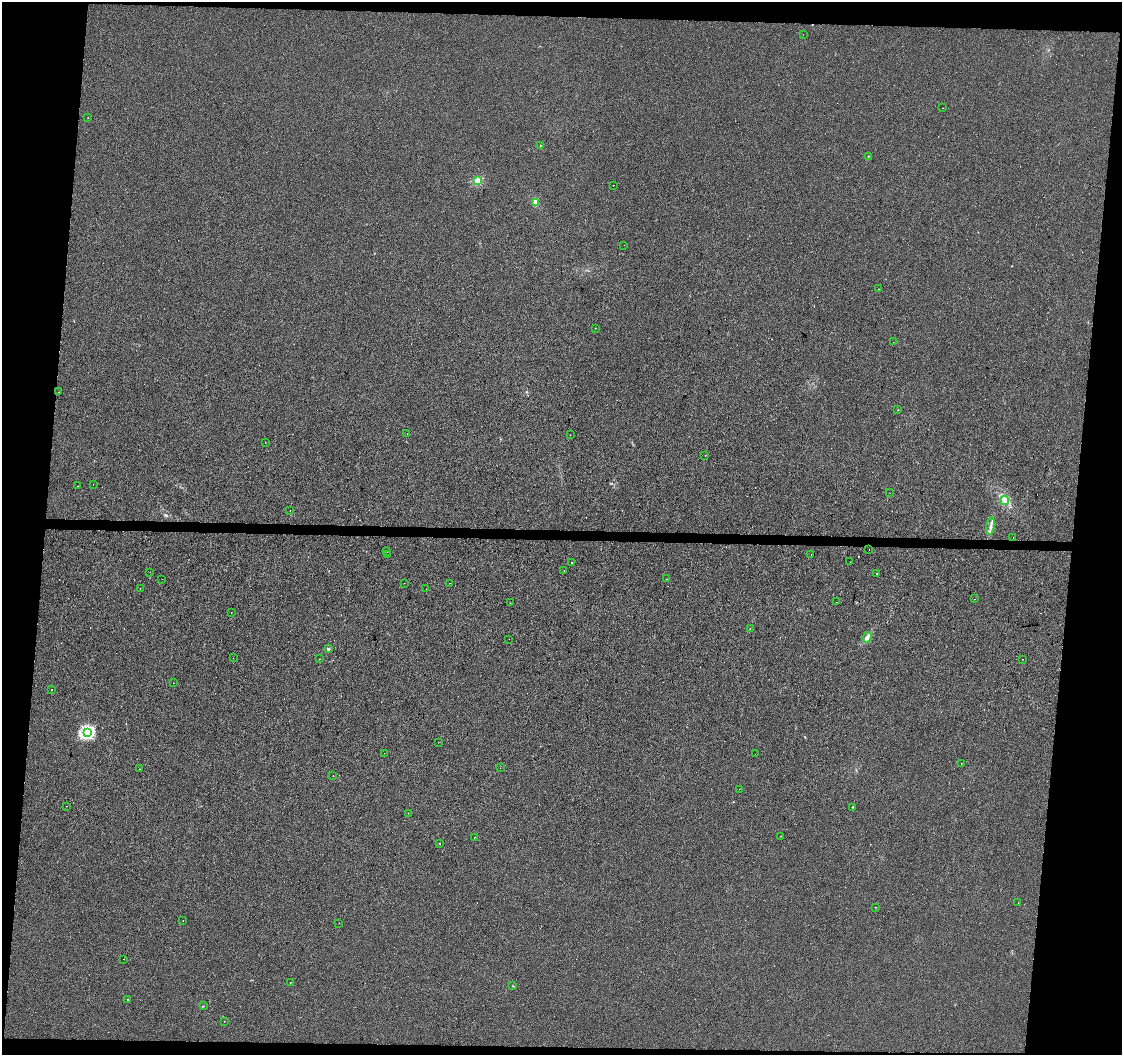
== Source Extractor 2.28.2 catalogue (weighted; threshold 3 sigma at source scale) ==
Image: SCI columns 7-4483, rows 283-4494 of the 4483 x 4722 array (HDU 1 of 3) = the unmasked area's bounding box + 8 px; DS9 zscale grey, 4 x 4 block average (1 PNG px = mean of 4 x 4 image px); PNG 1124 x 1057 px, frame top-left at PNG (2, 2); each listed source drawn as its Kron ellipse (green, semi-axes under 4 px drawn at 4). Shown black and unused: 11% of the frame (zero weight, under 2 of 3 exposures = <1% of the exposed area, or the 3 px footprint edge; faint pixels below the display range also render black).
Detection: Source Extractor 2.28.2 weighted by HDU 2 'WHT'. Background 0.00108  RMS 0.0048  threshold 0.0214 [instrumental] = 3 sigma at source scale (4.5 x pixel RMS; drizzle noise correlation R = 1.50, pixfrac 1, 0.0396/0.0396 arcsec/px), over >= 5 px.
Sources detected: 84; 6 cosmic-ray / hot-pixel residue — neither listed nor drawn; the other 78 listed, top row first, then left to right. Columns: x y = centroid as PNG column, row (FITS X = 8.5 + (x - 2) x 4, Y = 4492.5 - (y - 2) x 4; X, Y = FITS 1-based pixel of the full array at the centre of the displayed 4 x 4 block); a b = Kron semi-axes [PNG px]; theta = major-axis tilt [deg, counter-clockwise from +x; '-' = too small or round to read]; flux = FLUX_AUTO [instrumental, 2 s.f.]
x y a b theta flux
803 34 2 2 - 0.35
943 108 2 2 - 0.55
88 118 2 2 - 0.59
540 145 2 2 - 1.2
868 156 2 2 - 1.3
477 181 2 2 - 130
613 185 2 2 - 1.5
535 202 4 3 - 7
624 245 2 2 - 0.56
878 289 2 2 - 3
595 328 2 2 - 0.94
893 342 2 2 - 0.36
58 392 2 2 - 2.1
898 410 2 2 - 7.1
407 434 2 2 - 4.1
570 435 2 2 - 1.1
265 442 2 2 - 0.83
705 455 2 2 - 0.91
93 484 2 2 - 1.2
78 486 2 2 - 4.7
890 493 2 2 - 1.6
1005 501 4 4 - 8.6
290 510 2 2 - 0.83
991 526 9 2 82 8.3
1013 537 2 2 - 0.62
869 550 2 2 - 1.6
387 551 2 2 - 0.6
387 555 2 2 - 0.49
811 555 2 2 - 0.97
850 562 2 2 - 0.81
571 563 2 2 - 3.4
564 571 2 2 - 0.72
150 572 2 2 - 0.99
877 574 2 2 - 3.1
162 579 2 2 - 0.86
667 579 2 2 - 2.3
404 583 2 2 - 1.1
450 583 2 2 - 0.66
140 589 2 2 - 0.59
426 589 2 2 - 0.72
974 599 2 2 - 2.5
836 602 2 2 - 1.6
510 603 2 2 - 0.51
231 613 2 2 - 1.2
750 629 2 2 - 2.5
867 637 5 3 - 9.5
509 639 2 2 - 13
328 649 2 2 - 24
233 658 2 2 - 3.4
320 659 2 2 - 0.75
1022 659 2 2 - 1.4
173 683 2 2 - 0.48
52 689 2 2 - 3.7
87 732 2 2 - 490
438 742 2 2 - 0.78
384 753 2 2 - 0.43
755 754 2 2 - 0.31
961 763 2 2 - 0.95
500 768 2 2 - 1.3
140 769 2 2 - 0.65
333 776 2 2 - 0.62
739 789 2 2 - 1.5
66 806 2 2 - 1.1
853 807 2 2 - 2.8
408 813 2 2 - 4.4
780 836 2 2 - 1.1
474 837 2 2 - 1.4
440 843 2 2 - 1.6
1018 903 2 2 - 0.66
875 907 2 2 - 0.73
183 920 2 2 - 0.55
339 923 2 2 - 1.1
124 959 2 2 - 0.88
290 983 2 2 - 0.45
513 986 2 2 - 0.9
128 1000 2 2 - 2.8
203 1006 2 2 - 0.92
224 1021 2 2 - 0.8
Diffuse or blended objects may show on this block-average render without a row.